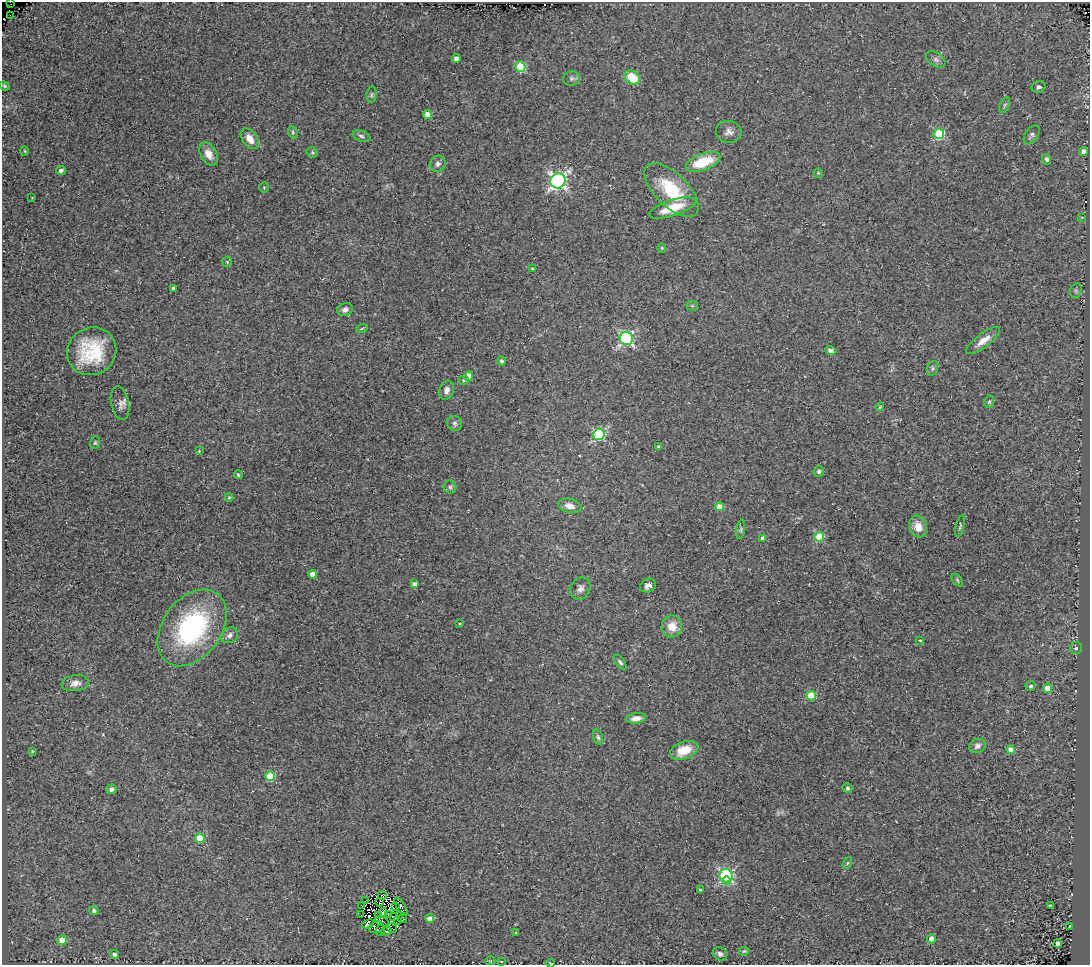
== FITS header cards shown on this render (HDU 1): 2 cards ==
NAXIS1  =                 1088
NAXIS2  =                  963

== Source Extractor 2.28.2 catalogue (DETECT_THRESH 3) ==
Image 1088 x 963 px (HDU 1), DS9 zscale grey, 1 PNG px = 1 image px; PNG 1092 x 967 px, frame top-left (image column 1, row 963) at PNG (2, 2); each listed source drawn as its Kron ellipse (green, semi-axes under 4 px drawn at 4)
Background 0.0178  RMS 0.013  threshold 0.0382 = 3 sigma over >= 5 px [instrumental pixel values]
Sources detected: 147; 14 with non-positive FLUX_AUTO (blend fragments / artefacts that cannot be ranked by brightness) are neither listed nor drawn; the other 133 listed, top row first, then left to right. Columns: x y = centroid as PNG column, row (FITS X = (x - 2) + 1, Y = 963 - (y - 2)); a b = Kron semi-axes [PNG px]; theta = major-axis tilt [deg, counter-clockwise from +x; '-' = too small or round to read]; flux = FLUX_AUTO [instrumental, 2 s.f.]
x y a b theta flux
10 2 2 2 - 13
10 15 3 2 - 7.7
456 59 4 4 - 4.4
936 59 10 7 -32 3.3
520 67 5 5 - 42
572 78 8 7 - 2.3
632 78 8 6 -39 23
4 86 5 4 - 1.1
1038 87 7 6 - 2.1
372 95 8 5 83 1.7
1005 105 8 4 66 1.6
427 115 4 4 - 14
293 132 6 4 -69 1.4
729 132 13 11 -11 5.2
939 134 5 5 - 56
1032 135 10 6 56 2.6
361 136 9 5 -19 2.3
250 139 11 7 -54 9.7
25 151 5 3 - 0.83
1083 151 4 4 - 4.5
312 152 5 5 - 1.2
209 154 12 8 -62 7.4
1047 159 5 4 - 2.2
703 162 18 8 20 32
438 164 8 7 - 3.1
61 170 5 4 - 2
818 173 5 4 - 0.89
558 181 8 7 - 260
264 187 5 4 - 0.99
672 190 34 16 -44 43
32 198 3 2 - 0.53
672 208 24 8 18 22
1082 217 4 2 - 0.69
662 248 4 4 - 0.89
227 262 5 5 - 1.3
532 268 3 3 - 0.92
173 289 4 3 - 2.7
1076 291 7 5 71 1.4
692 306 5 5 - 1.2
345 310 8 6 17 3.2
362 328 6 3 21 0.9
626 339 7 6 - 160
983 340 20 7 36 8.7
92 351 25 23 31 46
831 351 6 4 -12 2.5
502 361 5 4 - 1.8
933 368 7 5 73 1.8
468 376 4 4 - 12
464 380 5 4 - 1.2
447 390 9 7 70 4.8
989 402 6 5 - 1.4
120 403 17 9 -78 4.8
880 407 4 3 - 0.91
455 423 8 7 - 2.4
599 434 6 5 - 84
95 443 6 5 - 1.4
659 447 4 3 - 2.2
199 451 4 3 - 0.65
819 471 5 5 - 2.2
238 475 4 4 - 1.6
450 487 6 6 - 2.1
229 497 4 4 - 0.96
570 506 12 7 -14 5.7
720 507 4 4 - 12
960 526 11 4 77 1.6
918 527 11 8 -71 11
741 529 10 3 81 1.3
819 537 5 4 - 38
763 539 4 4 - 8
313 574 4 4 - 9.2
957 580 7 3 -54 1.2
415 584 4 4 - 3.1
648 586 8 6 30 3.6
580 589 11 9 58 4.4
460 624 4 2 - 0.71
672 626 11 10 - 13
192 628 42 29 53 130
230 635 9 7 34 3.7
920 640 3 2 - 0.61
1076 648 6 6 - 2.3
620 662 9 4 -52 1.9
75 683 14 8 7 5.4
1030 686 5 5 - 2.1
1048 688 4 4 - 15
811 696 5 4 - 29
636 718 10 5 8 5.5
598 737 8 4 -74 1.8
977 746 8 7 - 3.4
684 750 14 8 20 18
1011 750 4 4 - 12
32 751 3 3 - 1
270 776 5 4 - 28
847 788 5 5 - 2.1
111 789 5 4 - 2.5
200 838 5 4 - 20
847 863 6 4 60 1.1
726 876 7 6 - 140
727 881 4 4 - 16
700 890 3 3 - 1.1
382 895 4 3 - 1.2
365 901 3 2 - 1.6
379 902 4 2 - 1.7
361 905 3 2 - 0.95
1050 905 3 2 - 0.65
396 906 2 2 - 0.73
401 907 10 3 -58 5.9
94 910 4 4 - 2.5
384 912 4 2 - 1.7
389 914 4 3 - 2
361 915 2 2 - 1.7
399 915 3 2 - 0.11
378 916 4 2 - 0.37
393 916 2 2 - 0.74
403 918 5 4 - 3.1
430 919 4 4 - 8
382 921 7 2 -26 1.8
398 921 2 2 - 0.29
368 924 6 3 27 1.5
1070 926 3 2 - 0.72
376 927 7 5 21 1.1
392 928 5 2 - 1.5
380 930 6 2 74 0.34
386 931 5 3 - 1.5
515 932 4 3 - 1.2
931 939 4 4 - 8.3
62 940 5 5 - 10
1058 943 4 4 - 2.7
744 951 5 3 - 0.99
114 954 4 4 - 2.3
720 954 7 6 - 2.8
490 961 5 3 - 0.75
501 961 3 2 - 0.48
551 963 4 2 - 0.64
At the frame edge (FLAGS 8, measured only in part): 2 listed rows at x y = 10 2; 551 963
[14 non-positive-flux detections neither listed nor drawn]